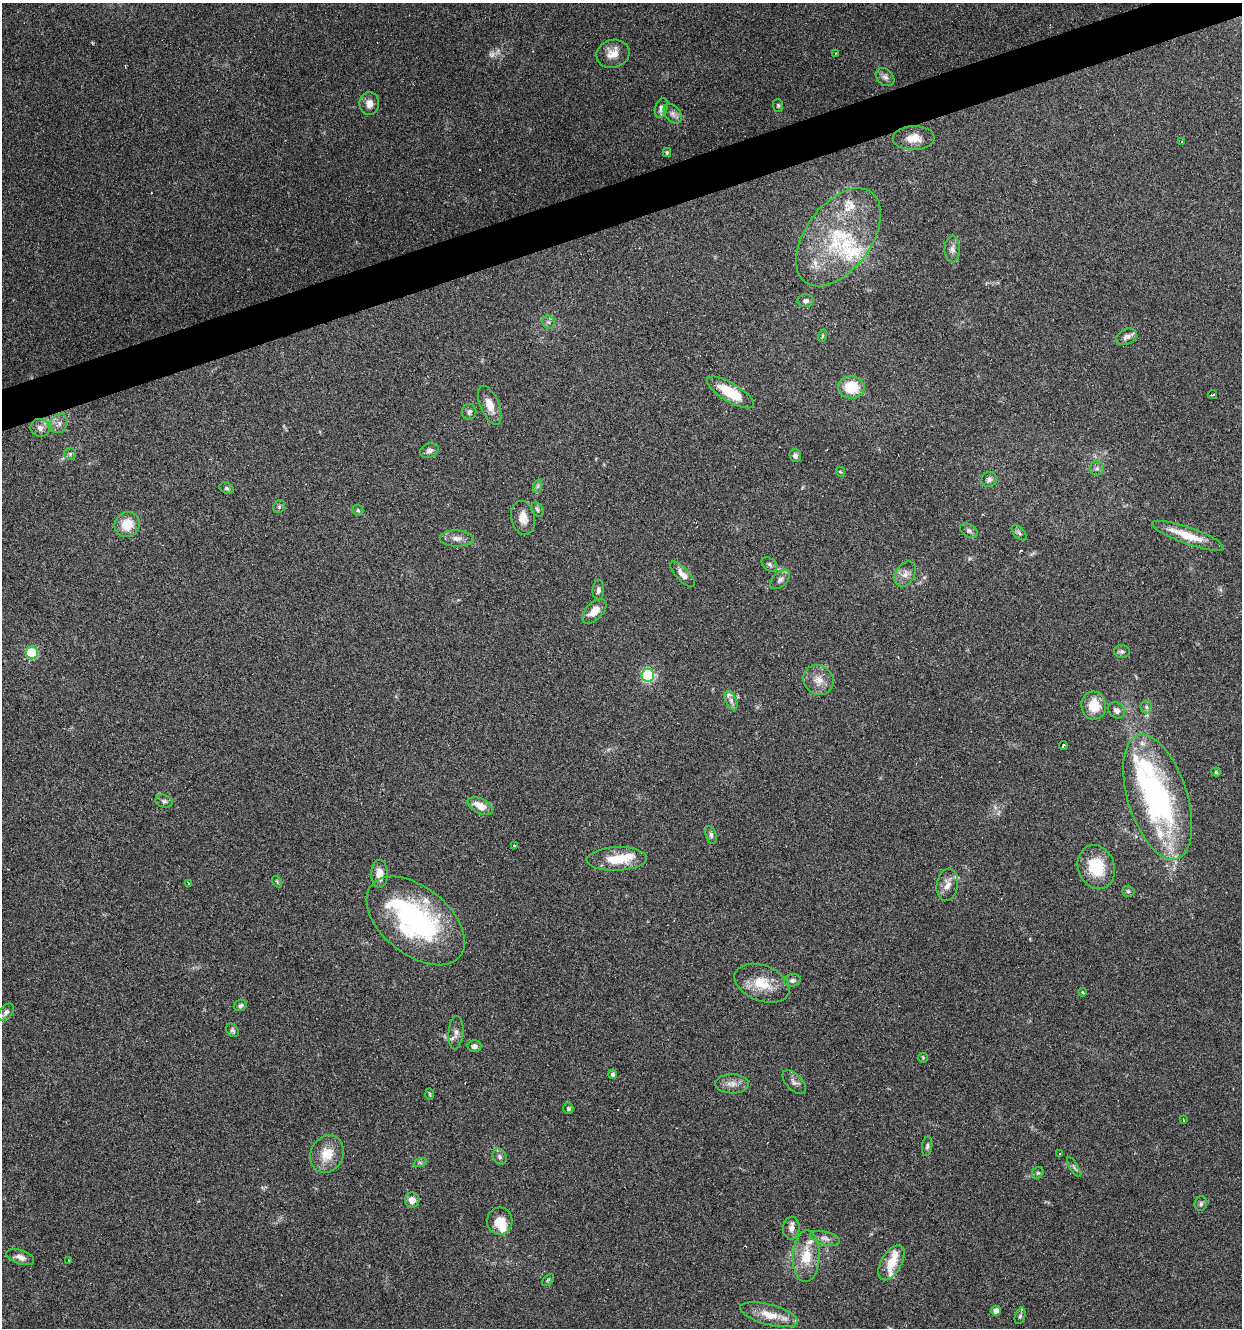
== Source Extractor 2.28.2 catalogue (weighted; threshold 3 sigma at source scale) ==
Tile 10 of 4 x 4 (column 2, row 3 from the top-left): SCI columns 1347-2586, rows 1327-2652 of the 5121 x 5305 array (HDU 1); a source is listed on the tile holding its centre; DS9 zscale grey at full resolution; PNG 1244 x 1330 px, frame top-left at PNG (2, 3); each listed source drawn as its Kron ellipse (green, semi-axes under 4 px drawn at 4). Shown black and unused: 3% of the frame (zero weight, under 3 of 6 exposures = <1% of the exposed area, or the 3 px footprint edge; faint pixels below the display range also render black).
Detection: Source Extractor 2.28.2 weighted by HDU 2 'WHT'; one run over the whole footprint, this tile lists its part. Background 0.0684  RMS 0.0041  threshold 0.0167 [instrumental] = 3 sigma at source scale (4.09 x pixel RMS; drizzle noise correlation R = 1.36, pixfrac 0.8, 0.0396/0.0396 arcsec/px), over >= 5 px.
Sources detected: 130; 1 too faint to see at this stretch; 1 inside a brighter object's white glare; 10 cosmic-ray / hot-pixel residue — neither listed nor drawn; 14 inside a brighter listed object's ellipse — not listed separately; the other 104 listed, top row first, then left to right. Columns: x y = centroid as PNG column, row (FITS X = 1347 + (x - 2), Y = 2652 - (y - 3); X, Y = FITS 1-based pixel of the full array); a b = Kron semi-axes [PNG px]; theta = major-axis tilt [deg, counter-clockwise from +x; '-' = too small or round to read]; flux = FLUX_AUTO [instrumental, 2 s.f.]
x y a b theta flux
835 53 2 2 - 0.28
613 54 17 14 18 4.6
885 77 10 7 -42 1.6
369 104 11 10 - 3
778 105 6 5 - 0.66
661 108 10 6 73 1.6
673 114 11 7 -51 1.7
914 138 21 12 2 6
1181 141 3 3 - 0.75
667 152 4 3 - 0.57
838 237 56 32 54 37
952 249 13 7 89 1.9
806 301 8 6 -2 1.2
548 322 6 6 - 0.93
822 336 6 4 71 0.46
1126 337 11 7 27 1.9
851 387 13 11 -6 11
730 392 27 9 -31 14
1212 394 5 3 - 1.3
490 405 21 9 -67 4.8
469 412 8 7 - 1.2
59 423 10 8 72 2.1
40 428 9 9 - 2.3
429 451 9 7 22 1.6
70 454 6 6 - 0.87
795 456 6 5 - 1.4
1097 468 7 7 - 1.1
841 472 5 3 - 0.37
989 479 8 7 - 1.3
538 486 7 4 71 0.84
227 488 7 5 -28 0.69
279 507 7 5 60 0.82
537 509 7 5 -59 0.75
358 510 6 5 - 0.63
523 518 17 12 -79 3.8
127 525 13 12 - 7.6
969 531 9 6 -31 1.1
1019 533 9 5 -46 0.96
1188 536 38 8 -20 9.4
457 538 17 8 -2 2.8
769 564 9 6 -39 1.1
683 574 17 6 -46 3
905 574 14 9 59 2.7
780 579 12 7 43 1.5
598 590 10 5 85 1.2
594 611 15 8 47 4.7
1122 652 8 6 -10 0.97
32 653 6 6 - 25
648 675 6 6 - 45
818 680 16 14 -39 4.6
731 701 10 5 -66 1.5
1094 706 14 12 -86 8.2
1146 707 6 6 - 0.81
1117 710 9 7 -40 1.9
1063 746 4 3 - 0.94
1216 772 4 4 - 0.43
1158 797 65 29 -72 84
164 801 9 6 -18 0.96
480 806 13 7 -27 5.2
711 835 9 5 -75 0.98
514 845 3 2 - 0.94
617 859 30 12 2 11
1096 867 22 18 -70 14
379 874 14 8 -89 3.8
277 882 6 4 -57 0.48
188 883 3 2 - 0.32
947 885 16 10 80 3.4
1128 891 6 5 - 0.69
416 921 57 33 -39 65
792 980 8 6 11 1.1
762 983 29 17 -21 9.6
1083 992 4 3 - 0.43
240 1006 7 5 24 1
6 1012 10 6 52 1.3
232 1030 7 5 -56 0.85
456 1033 17 7 85 2.2
474 1046 7 6 - 1.5
923 1058 5 4 - 0.44
613 1074 4 4 - 1.1
794 1082 15 8 -45 1.8
732 1084 17 9 -1 3.1
430 1094 6 4 -88 0.43
568 1109 5 5 - 0.64
1183 1120 4 3 - 0.48
927 1146 10 5 83 0.92
327 1154 19 16 63 8.3
1060 1154 3 2 - 0.46
500 1157 8 6 -61 1.1
420 1163 7 4 19 0.63
1074 1167 11 3 -60 0.82
1038 1173 6 5 - 0.62
412 1200 7 7 - 3.2
1201 1204 7 6 - 1
500 1221 14 12 90 7.1
791 1228 11 8 88 2.1
825 1238 15 6 -15 2.1
806 1256 26 13 88 9.6
20 1257 14 7 -18 2.4
69 1260 3 2 - 0.28
891 1263 19 10 60 7.6
548 1280 7 4 45 0.6
996 1311 5 5 - 2.3
769 1315 30 10 -15 7
1020 1316 8 5 74 0.8